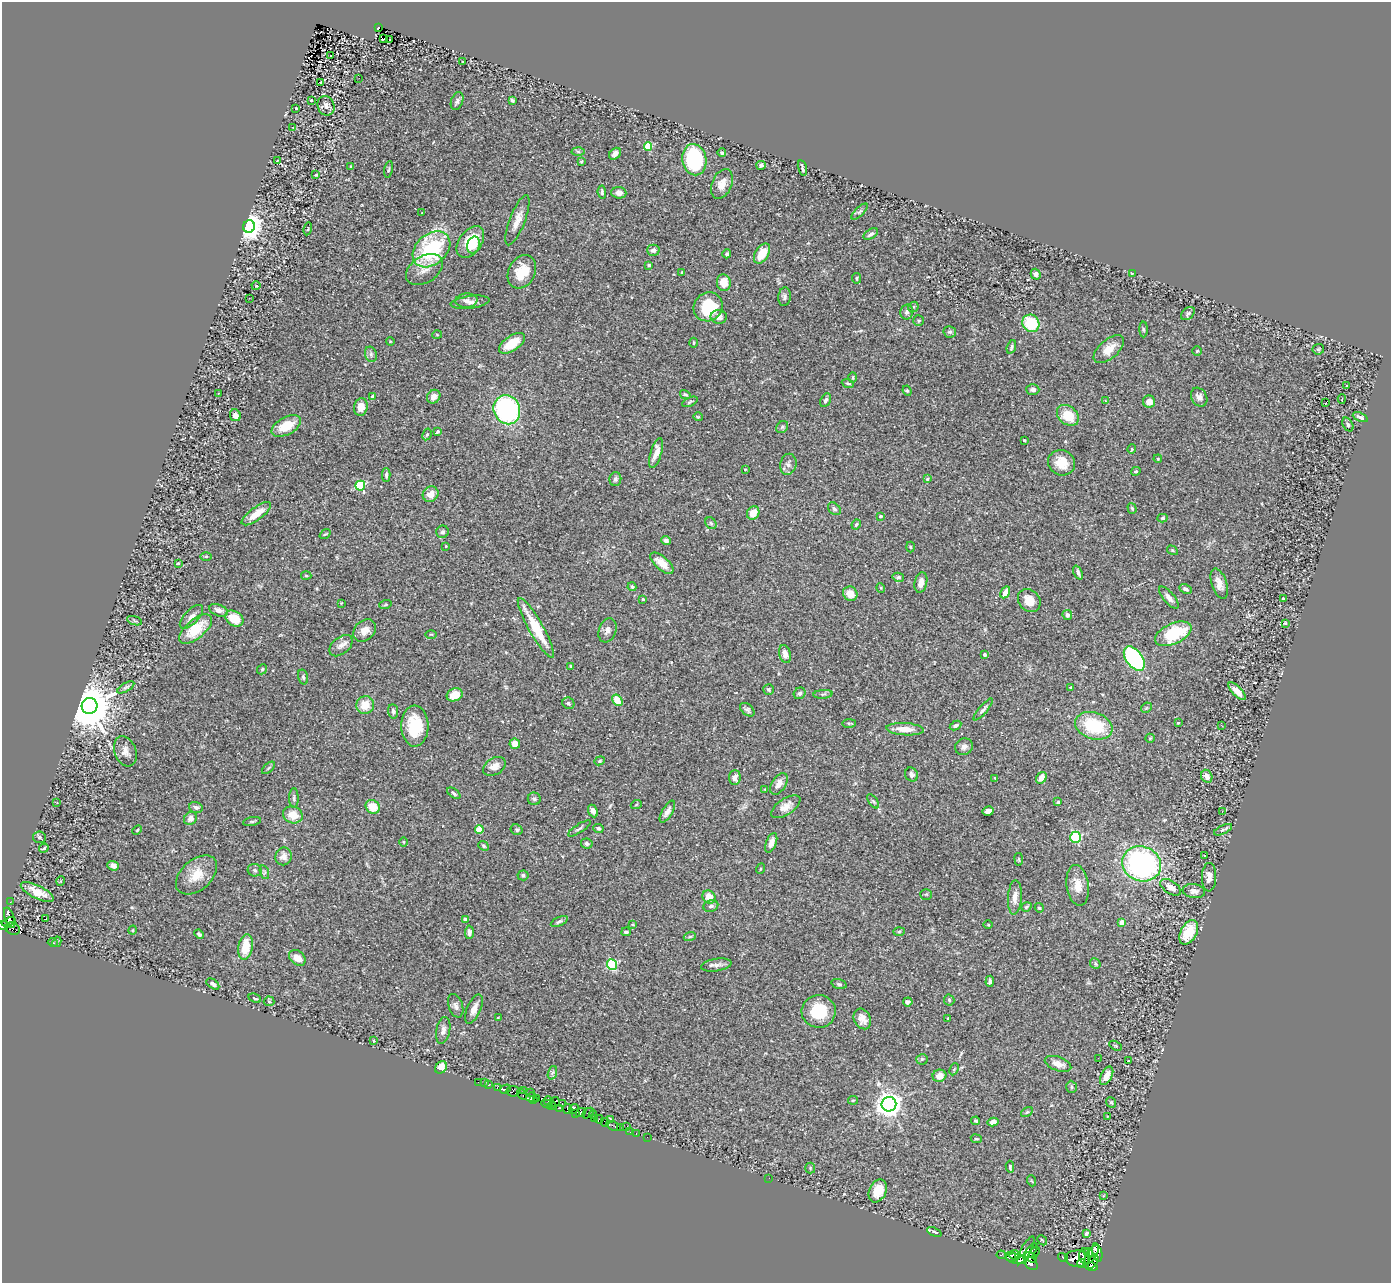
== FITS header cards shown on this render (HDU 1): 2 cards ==
NAXIS1  =                 1389
NAXIS2  =                 1281

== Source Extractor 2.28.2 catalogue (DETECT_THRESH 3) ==
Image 1389 x 1281 px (HDU 1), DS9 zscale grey, 1 PNG px = 1 image px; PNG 1393 x 1285 px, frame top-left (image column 1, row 1281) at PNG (2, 2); each listed source drawn as its Kron ellipse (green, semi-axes under 4 px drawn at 4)
Background 0.538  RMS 0.03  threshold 0.0915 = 3 sigma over >= 5 px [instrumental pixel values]
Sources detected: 372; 1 with non-positive FLUX_AUTO (blend fragments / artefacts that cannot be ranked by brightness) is neither listed nor drawn; the other 371 listed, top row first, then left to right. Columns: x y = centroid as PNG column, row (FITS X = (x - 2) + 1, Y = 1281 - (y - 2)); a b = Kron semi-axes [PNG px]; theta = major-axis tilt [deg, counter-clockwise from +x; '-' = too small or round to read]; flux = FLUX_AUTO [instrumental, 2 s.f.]
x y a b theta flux
378 28 3 3 - 8.3
384 39 4 2 - 0.89
390 39 2 2 - 2.7
331 56 3 3 - 43
463 62 3 2 - 1.7
359 78 2 2 - 1.9
321 82 2 2 - 1.5
311 100 3 3 - 46
512 100 4 3 - 3.3
457 101 9 5 68 5.5
326 106 10 8 -70 10
296 108 3 2 - 1.6
293 127 3 2 - 1.1
648 147 4 4 - 82
578 151 6 4 -3 3
722 153 4 4 - 3.4
615 154 7 5 45 10
277 160 3 2 - 1.8
694 160 16 12 -79 180
581 162 4 3 - 2.7
761 165 5 4 - 5.6
351 166 4 3 - 1.4
802 168 8 2 -76 4.1
389 169 8 3 80 3
316 175 3 2 - 1.7
722 184 16 10 66 21
602 192 6 4 -84 4.1
619 193 7 5 -4 9.1
860 212 10 4 44 4.1
422 213 3 2 - 1.3
517 220 27 7 69 21
249 226 6 6 - 2400
308 229 6 3 77 1.9
871 234 8 4 33 6.3
470 242 18 11 53 60
474 245 9 6 74 15
431 249 21 15 41 190
653 250 6 5 - 8.5
727 254 4 4 - 4.4
762 254 11 6 59 36
649 265 4 3 - 3.5
424 269 20 13 33 26
522 272 17 13 62 48
682 272 3 2 - 1.6
1132 273 3 2 - 1.4
1036 274 5 5 - 6.3
857 278 5 3 - 2
724 283 8 7 - 31
256 286 4 4 - 1.9
784 297 9 6 84 5.8
249 298 3 2 - 1.8
467 300 11 7 4 8.9
470 302 19 6 7 12
708 307 15 14 - 87
913 307 6 4 44 3.3
907 312 7 6 - 6.9
1188 314 8 5 42 4.8
719 317 8 7 - 11
918 321 5 5 - 3.4
1031 323 9 8 - 81
1143 329 8 4 -89 3.2
950 332 6 5 - 4.6
437 335 5 3 - 1.8
390 341 4 3 - 1.7
512 343 15 7 34 45
694 343 5 2 - 2.2
1011 347 7 4 71 3.7
1109 349 18 9 41 27
1318 349 6 5 - 2.9
1197 351 5 4 - 2.6
371 354 8 6 -71 5.9
853 378 5 3 - 1.9
848 383 6 3 -19 2.9
1346 386 3 2 - 1.3
1033 389 6 5 - 7.8
907 391 5 4 - 2.5
218 393 3 2 - 1.8
685 395 5 3 - 3.4
372 396 3 3 - 4.6
434 397 7 6 - 12
1199 397 10 7 -59 9.8
1342 399 4 2 - 2.2
825 400 7 5 63 5.2
1105 401 3 2 - 4
690 402 8 4 25 3.3
1149 402 6 6 - 13
1326 402 4 3 - 30
361 407 9 7 81 19
507 410 15 13 -66 300
235 415 6 5 - 11
1068 415 12 9 -40 50
698 417 5 4 - 2.2
1360 417 8 3 -23 5.1
1348 424 7 5 -60 4
286 426 16 9 29 47
782 427 6 5 - 3.5
437 432 4 3 - 3.1
427 434 6 4 62 3.9
1024 440 3 3 - 2.1
1132 449 4 4 - 2
656 453 15 5 73 17
1158 459 4 3 - 1.7
1062 463 14 12 -23 34
788 464 10 8 76 9.1
745 469 4 2 - 1.5
1136 471 5 4 - 3.7
386 475 7 3 -90 4.5
615 479 7 6 - 5
927 479 4 3 - 2.9
360 486 5 5 - 150
431 494 8 7 - 19
1132 508 5 4 - 2.9
834 509 7 5 -45 5.1
753 513 7 6 - 24
256 514 17 6 36 30
881 516 3 3 - 2.9
1163 518 5 4 - 2.9
711 523 6 5 - 3.5
856 525 5 3 - 2.5
442 532 6 6 - 4.1
325 534 6 3 35 2
666 540 5 4 - 6.8
446 546 3 2 - 1.4
910 547 5 3 - 2.2
1172 550 6 3 -32 2.4
206 556 6 4 1 2.7
178 563 3 2 - 1.9
662 563 14 6 -42 27
1078 573 7 3 -67 6
306 576 5 3 - 1.8
898 577 5 4 - 3.5
921 582 10 6 79 17
1219 584 16 7 -71 16
632 587 4 3 - 3.3
881 588 5 3 - 1.6
1186 589 6 4 -26 5.2
1005 592 6 4 60 22
850 594 7 7 - 20
1169 598 14 5 -50 11
643 599 3 3 - 2.3
1283 599 3 3 - 5.3
1029 600 12 10 -48 27
341 603 3 3 - 1.5
385 605 6 4 19 2.3
218 610 9 5 -20 13
1067 615 5 4 - 5.4
191 617 15 7 46 12
234 619 10 7 -33 54
135 621 8 3 -19 3.3
1285 623 3 2 - 1.9
536 628 34 7 -60 77
196 629 20 9 40 63
365 630 13 9 42 18
607 630 12 8 70 11
431 634 6 3 -1 1.8
1173 634 19 10 24 100
341 646 13 8 40 13
785 654 9 5 -76 12
985 655 3 3 - 4.5
1134 659 14 8 -54 270
570 666 4 2 - 1.7
262 669 5 4 - 2.7
303 677 7 5 -75 4.8
126 687 9 4 30 3.8
1070 687 4 3 - 2.3
769 689 5 5 - 3.8
1237 691 11 4 -46 18
800 693 6 5 - 4.3
823 694 9 3 4 3.7
455 695 8 6 26 31
617 700 6 4 -54 35
568 703 6 5 - 3.9
365 705 9 8 - 30
90 706 8 8 - 11000
1146 708 6 4 45 2.6
983 709 14 4 49 5.5
747 710 8 5 -40 4.8
393 711 7 5 -84 5.7
849 723 7 3 1 2.5
1178 723 4 3 - 1.4
1221 725 3 2 - 2.1
415 726 20 13 -89 70
955 726 6 4 28 4.7
1094 726 19 13 -19 100
905 729 19 6 -4 25
1150 738 5 4 - 2.1
515 744 5 5 - 17
964 747 9 8 - 8.8
125 751 16 11 -69 17
600 761 5 4 - 2.5
494 766 12 8 30 17
268 768 8 3 42 2.8
911 775 7 6 - 6.5
1207 776 6 5 - 14
735 777 7 6 - 12
995 778 4 2 - 1.8
1041 778 6 4 56 16
779 784 12 7 56 13
765 789 4 3 - 1.6
454 793 7 4 -38 3.7
294 798 10 4 -89 4.7
534 799 6 6 - 4.1
873 801 8 4 -54 3.7
1058 802 4 4 - 2.9
57 803 2 2 - 1.6
636 805 5 3 - 1.8
196 807 7 5 -16 5.6
373 807 7 6 - 31
786 807 16 8 33 17
593 811 6 4 -66 9.2
988 811 5 4 - 10
1222 811 3 2 - 1.7
667 812 12 5 59 10
293 815 10 8 -19 27
190 818 7 6 - 10
252 822 9 3 11 3.8
579 828 13 3 33 4.6
598 828 5 4 - 4.9
479 829 4 4 - 52
137 830 5 3 - 2
517 830 6 5 - 4
1223 830 10 4 25 4.8
39 837 6 6 - 4.3
1075 837 6 5 - 150
403 842 5 3 - 1.7
587 843 6 5 - 6.2
771 843 10 5 69 14
483 846 6 4 -41 2.9
44 848 5 2 - 2.8
284 856 9 8 - 13
1205 856 3 2 - 1.4
1019 859 6 3 -82 2.1
1142 864 20 17 -22 440
113 866 6 4 -21 9.8
760 869 5 3 - 1.7
255 870 7 6 - 5.1
264 872 7 4 -72 4
196 875 24 15 42 42
523 875 5 5 - 4.6
1209 877 14 7 89 13
61 881 5 3 - 1.7
1078 885 20 11 -83 29
1171 887 12 6 -32 17
1194 891 11 7 -6 12
37 892 18 6 -26 25
926 894 6 5 - 2.7
709 897 7 6 - 22
1015 897 17 7 86 17
10 902 3 2 - 2.4
711 906 7 6 - 5.3
1026 907 5 3 - 2.5
1039 908 5 4 - 4.5
10 918 10 4 -71 120
45 919 4 2 - 10
465 920 4 3 - 13
559 921 9 4 25 4.8
9 922 7 3 18 200
1122 922 4 4 - 24
633 924 4 4 - 2.1
3 925 5 4 - 260
988 925 4 3 - 1.7
13 929 7 6 - 18
133 930 5 3 - 1.6
469 932 7 4 87 6.5
626 932 5 4 - 4.3
899 932 6 4 2 2.4
1189 932 13 8 62 57
199 934 5 3 - 4.2
690 936 6 4 20 2.8
57 942 5 4 - 2.5
53 943 5 3 - 1.9
245 947 13 7 80 45
297 958 9 7 -41 16
612 964 5 5 - 180
1095 964 6 4 -48 3.2
716 965 15 6 9 9.4
990 981 6 4 86 4.9
213 984 7 4 -37 6.6
839 984 8 4 -15 3.9
255 998 6 3 -23 2.1
949 1000 5 5 - 3.6
269 1001 5 5 - 2.4
908 1002 5 4 - 4.4
456 1006 12 7 -72 8.4
474 1009 15 7 67 15
819 1011 17 16 - 66
498 1018 4 2 - 1.6
948 1018 3 2 - 1.6
862 1019 11 8 -62 14
443 1030 14 7 78 9.3
374 1041 3 3 - 20
1116 1046 7 4 -31 2.5
1098 1058 2 2 - 0.81
922 1059 5 5 - 3.5
1129 1061 3 2 - 1.6
1058 1064 14 7 -19 17
441 1067 6 5 - 21
954 1069 6 4 65 2.5
552 1073 7 4 71 3.4
939 1076 7 6 - 17
1107 1076 10 5 63 17
479 1082 3 2 - 14
484 1083 3 2 - 3.1
488 1085 3 3 - 24
497 1087 3 3 - 93
1071 1087 6 5 - 3.4
505 1089 5 4 - 130
524 1090 3 2 - 2.9
513 1091 6 5 - 49
530 1093 3 3 - 67
522 1094 6 3 -54 21
531 1097 5 3 - 43
537 1099 3 2 - 48
534 1100 3 3 - 57
853 1100 5 4 - 2.4
548 1101 4 4 - 130
555 1102 5 2 - 17
1111 1103 5 4 - 2.6
547 1104 6 2 -10 41
562 1104 4 2 - 5.1
889 1104 7 7 - 2000
552 1106 4 3 - 13
559 1108 3 2 - 69
567 1109 5 3 - 170
574 1109 5 4 - 260
581 1112 5 3 - 160
1027 1112 6 4 32 2.7
588 1113 6 2 40 9.7
576 1114 3 3 - 41
593 1114 4 2 - 9.2
1108 1117 3 3 - 1.7
594 1119 3 3 - 120
599 1119 4 3 - 180
610 1120 3 2 - 3.7
976 1121 4 3 - 3
605 1122 4 3 - 180
993 1122 5 4 - 11
614 1126 8 3 -24 22
627 1126 3 2 - 49
620 1127 3 2 - 4.9
630 1132 2 2 - 1.4
636 1133 3 2 - 4.3
647 1137 2 2 - 4
976 1139 5 3 - 2.2
1010 1167 6 4 -83 3.3
810 1168 5 5 - 2.8
769 1178 2 2 - 1.3
1032 1181 5 3 - 1.9
878 1191 12 8 64 32
1103 1196 3 2 - 1.6
934 1232 8 3 -23 3.3
1086 1233 4 3 - 5.4
1042 1240 5 3 - 2.1
1026 1250 16 5 61 1200
1030 1251 10 3 48 890
1034 1252 6 3 51 420
1097 1252 9 4 -75 400
1088 1253 4 4 - 230
1092 1254 11 4 57 770
1001 1255 4 3 - 79
1015 1255 6 4 -16 1400
1085 1256 8 5 -89 660
1011 1257 5 5 - 1400
1031 1257 7 3 -38 480
1063 1257 5 3 - 45
1016 1259 11 5 -9 2000
1077 1259 12 8 -2 2600
1093 1261 8 4 62 830
1082 1263 4 3 - 640
1031 1264 7 5 -40 730
1091 1266 6 3 -15 440
At the frame edge (FLAGS 8, measured only in part): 1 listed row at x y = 3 925
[1 non-positive-flux detection neither listed nor drawn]